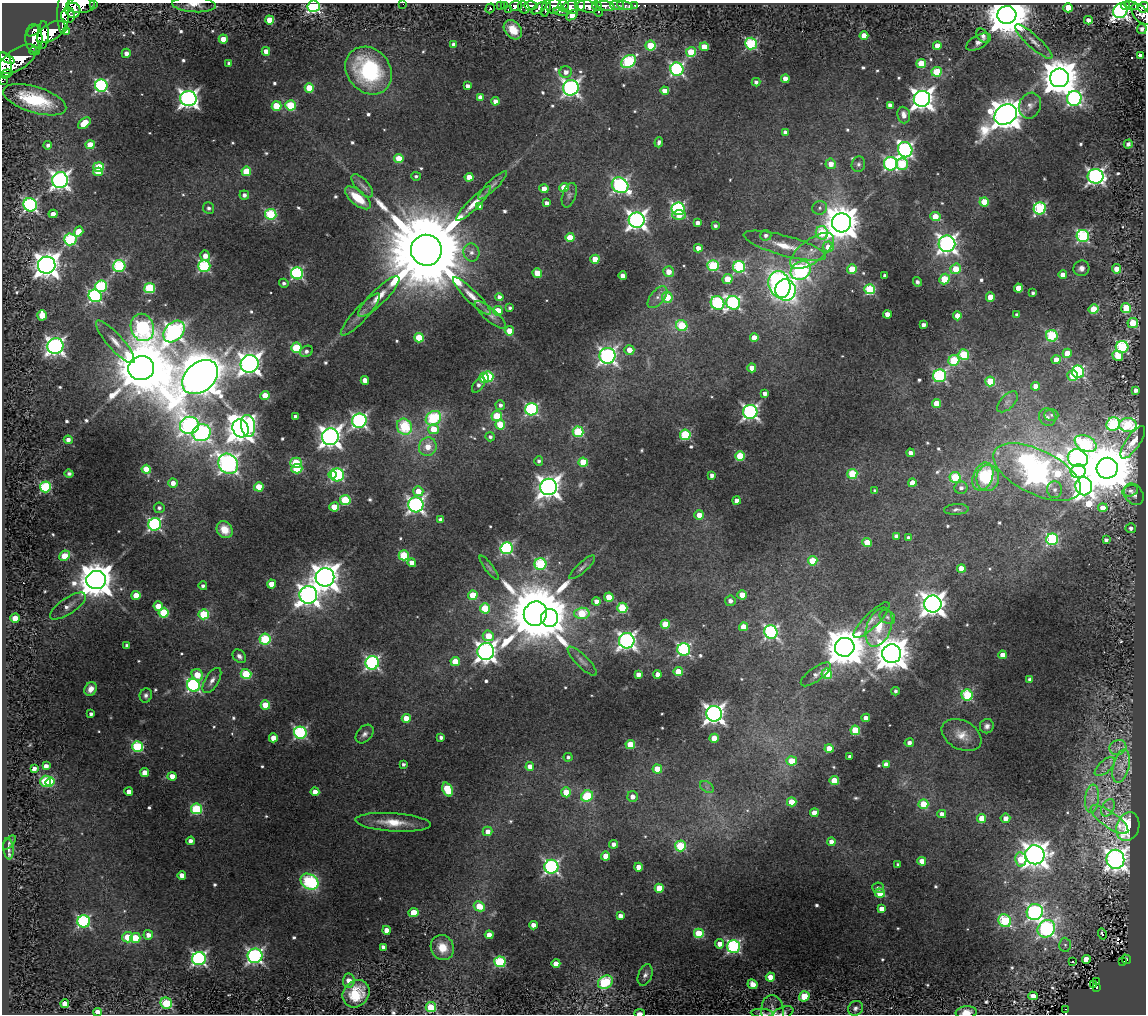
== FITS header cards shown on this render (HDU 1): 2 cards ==
NAXIS1  =                 1144
NAXIS2  =                 1012

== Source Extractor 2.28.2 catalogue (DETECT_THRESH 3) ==
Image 1144 x 1012 px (HDU 1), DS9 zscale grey, 1 PNG px = 1 image px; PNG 1148 x 1016 px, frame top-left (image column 1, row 1012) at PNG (2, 3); each listed source drawn as its Kron ellipse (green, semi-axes under 4 px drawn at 4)
Background 0.868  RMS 0.096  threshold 0.287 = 3 sigma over >= 5 px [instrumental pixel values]
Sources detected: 648; of the 648, the 500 brightest by FLUX_AUTO listed and drawn (148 fainter detections omitted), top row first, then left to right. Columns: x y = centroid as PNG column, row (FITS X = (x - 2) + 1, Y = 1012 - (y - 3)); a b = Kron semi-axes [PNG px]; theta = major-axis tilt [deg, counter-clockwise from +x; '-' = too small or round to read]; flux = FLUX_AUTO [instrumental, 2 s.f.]
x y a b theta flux
94 4 3 2 - 23
403 4 2 2 - 59
80 5 14 8 3 2600
194 5 22 7 -4 64
617 5 7 4 -2 440
635 5 3 3 - 87
1131 5 7 4 -9 280
314 6 6 6 - 1500
501 6 3 2 - 30
505 6 3 3 - 25
516 6 6 5 - 1200
531 6 7 3 -1 690
554 6 8 7 - 850
563 6 6 5 - 320
580 6 5 3 - 810
586 6 11 6 -17 2000
597 6 5 3 - 860
606 6 9 4 -12 1100
625 6 8 3 -11 310
1126 6 4 4 - 240
524 7 6 5 - 170
571 7 7 6 - 1000
1144 7 5 5 - 240
490 8 5 3 - 210
539 8 9 4 35 560
546 8 8 3 75 440
1068 8 5 4 - 160
73 10 7 7 - 2000
508 10 3 2 - 21
1120 11 8 6 47 3600
63 12 20 6 88 2600
561 12 7 3 -9 110
598 12 4 4 - 79
1141 14 12 7 -48 660
68 15 7 7 - 1200
572 15 6 4 36 120
1007 15 9 9 - 37000
269 20 4 4 - 120
1088 20 4 4 - 43
1142 29 5 5 - 22
513 30 11 8 -50 120
34 31 8 3 34 530
67 31 4 4 - 27
51 32 16 8 32 2100
43 35 14 5 87 2100
864 35 4 4 - 84
983 36 7 5 -55 30
34 38 14 8 -86 2900
223 39 4 4 - 76
978 42 13 6 29 35
1034 42 24 6 -42 60
751 44 6 6 - 800
454 45 4 4 - 49
651 45 5 5 - 270
937 46 4 4 - 74
704 47 4 4 - 130
34 51 5 2 - 450
266 51 4 4 - 57
691 52 5 5 - 320
126 53 4 4 - 38
1141 56 4 4 - 60
7 58 8 3 -30 720
18 59 21 10 34 4300
629 62 8 6 34 890
229 63 4 3 - 18
921 63 4 4 - 250
4 64 12 8 -81 2500
677 69 6 6 - 1300
369 71 26 21 -48 850
566 72 6 6 - 42
937 72 5 5 - 340
6 74 6 3 19 330
1059 78 9 9 - 19000
785 79 4 4 - 69
3 81 4 2 - 22
756 82 4 4 - 26
101 86 6 6 - 1200
467 86 4 4 - 34
309 88 4 4 - 200
571 88 8 7 - 2600
665 91 4 4 - 74
480 97 4 4 - 86
188 98 8 7 - 3600
1074 98 7 7 - 1700
922 99 8 8 - 5900
35 100 33 13 -17 440
495 101 4 4 - 49
290 105 5 5 - 380
890 105 4 4 - 38
276 106 5 5 - 280
1030 106 13 10 70 50
904 115 8 6 -83 52
1006 115 12 9 32 14000
84 123 7 4 41 190
785 132 4 4 - 37
659 142 5 3 - 24
1128 144 4 4 - 23
48 145 4 4 - 22
90 145 4 4 - 220
905 150 8 7 - 1900
399 159 4 4 - 160
831 164 5 5 - 71
858 164 8 6 74 23
891 164 7 6 - 1200
902 164 6 5 - 440
99 167 5 5 - 340
246 171 4 4 - 240
98 172 5 4 - 120
416 176 5 4 - 17
1095 176 8 7 - 2500
469 177 4 4 - 120
60 180 8 8 - 3400
492 185 20 5 44 31
620 185 8 7 - 1800
362 186 14 6 -48 37
564 187 4 4 - 200
544 189 4 4 - 85
244 195 5 4 - 31
569 195 13 6 71 26
358 198 16 7 -39 190
984 202 4 4 - 170
547 203 4 4 - 33
474 204 24 5 45 79
30 205 7 6 - 1600
479 207 4 4 - 38
209 208 6 5 - 22
820 208 7 7 - 21
1040 208 6 6 - 770
678 209 6 6 - 1300
53 214 4 4 - 56
271 214 5 5 - 630
679 215 7 4 0 100
935 216 5 4 - 160
637 220 8 7 - 3900
698 223 4 4 - 44
841 223 9 9 - 16000
715 226 4 3 - 20
79 231 5 4 - 110
822 233 7 6 - 340
766 235 5 5 - 24
1083 236 6 6 - 1000
570 237 4 4 - 180
70 239 6 6 - 860
947 244 8 8 - 3400
785 246 42 10 -15 190
828 247 5 5 - 100
698 248 4 4 - 64
426 250 15 15 - 180000
812 251 26 11 36 130
471 252 9 8 - 42
205 256 5 4 - 58
595 259 4 4 - 170
47 265 9 8 - 8100
119 266 6 6 - 850
204 266 6 6 - 930
713 266 5 5 - 620
739 267 6 6 - 900
1081 268 8 7 - 35
852 269 5 4 - 240
955 269 6 5 - 190
1116 269 5 4 - 67
801 271 10 9 - 2000
668 272 5 5 - 76
297 273 6 6 - 1200
537 273 5 4 - 160
1063 275 4 4 - 57
623 276 4 4 - 55
885 276 4 3 - 23
728 279 5 4 - 150
944 279 5 5 - 280
917 282 5 4 - 22
284 283 5 4 - 19
779 284 14 11 -72 1700
101 286 6 6 - 800
150 288 5 5 - 560
1018 288 4 4 - 110
870 289 5 5 - 570
786 290 11 10 - 2100
1033 293 4 3 - 18
95 296 7 6 - 1300
379 296 28 7 45 110
472 296 26 6 -45 79
499 297 4 4 - 32
657 297 13 7 51 40
667 297 5 5 - 210
990 297 4 4 - 110
717 303 7 6 - 1100
733 303 7 6 - 1600
510 308 3 3 - 16
1126 308 5 5 - 270
1094 309 5 4 - 280
498 311 5 4 - 200
360 314 28 7 47 64
887 314 4 4 - 66
42 315 5 4 - 160
490 315 19 6 -41 37
1017 315 4 4 - 25
957 316 4 4 - 83
1133 323 5 5 - 320
923 325 4 4 - 34
682 326 6 5 - 390
142 327 14 11 -71 1400
509 331 4 4 - 95
174 332 12 9 47 3200
1052 336 6 5 - 640
754 337 4 4 - 98
419 338 5 4 - 300
115 342 28 7 -48 93
55 346 8 8 - 3000
1122 347 6 6 - 1100
296 348 5 5 - 380
629 350 5 5 - 80
306 351 7 5 29 28
1067 353 4 4 - 140
964 355 5 5 - 440
607 356 8 8 - 2500
1118 356 5 5 - 190
954 360 6 5 - 470
1056 360 4 4 - 83
250 364 9 8 - 5700
141 368 13 12 - 53000
752 368 4 4 - 83
1078 372 6 6 - 1000
1073 375 5 5 - 160
488 376 5 5 - 320
940 376 6 6 - 1100
200 377 20 14 40 32000
484 378 5 4 - 320
365 380 4 4 - 75
990 381 5 5 - 230
478 385 9 5 53 28
1035 386 4 4 - 52
1136 390 4 4 - 36
765 393 4 4 - 39
265 396 4 4 - 170
1007 402 13 7 46 33
936 403 4 4 - 190
500 405 5 5 - 24
531 409 6 6 - 1100
750 412 7 7 - 2300
1051 415 7 6 - 17
497 416 5 5 - 280
295 417 4 4 - 41
1047 417 9 8 - 33
433 418 8 6 37 510
359 421 7 7 - 2000
500 424 5 5 - 210
1113 424 7 6 - 910
189 425 9 8 - 2500
1128 425 9 7 -5 540
248 426 11 7 -83 1500
404 427 8 7 - 380
241 428 9 8 - 9800
434 429 5 5 - 160
578 432 5 5 - 510
201 433 9 8 - 2300
685 435 5 5 - 620
330 437 8 8 - 5200
490 437 5 4 - 20
68 440 4 4 - 33
1133 442 19 7 55 62
1086 443 11 7 -25 780
428 447 9 8 - 96
910 453 4 4 - 52
740 456 5 5 - 310
1078 458 10 8 -23 3400
539 461 5 4 - 17
583 462 5 4 - 220
296 463 6 5 - 350
228 464 10 9 - 2900
1107 468 10 10 - 53000
146 469 4 4 - 170
297 469 5 4 - 320
1078 471 7 6 - 710
1037 472 48 22 -26 6000
69 474 4 4 - 18
852 474 5 5 - 430
332 475 4 4 - 150
337 475 6 6 - 930
712 475 4 4 - 33
955 477 5 5 - 370
983 477 14 9 67 370
988 478 13 11 81 200
173 483 4 4 - 50
912 483 4 4 - 120
1084 486 9 8 - 3800
45 487 5 5 - 690
259 487 5 4 - 170
549 487 8 8 - 6000
961 488 7 6 - 29
1055 490 8 7 - 31
418 491 5 5 - 110
875 491 4 3 - 19
1130 491 8 5 13 20
1134 494 11 9 -55 36
345 500 5 5 - 440
737 501 4 4 - 56
416 505 7 7 - 2500
334 507 5 4 - 200
159 508 5 5 - 21
1103 508 5 4 - 100
956 509 12 5 4 23
699 515 5 4 - 85
441 520 4 4 - 43
155 524 6 6 - 1300
1131 528 5 5 - 30
225 530 9 7 -56 120
896 536 4 4 - 40
909 538 4 4 - 34
1052 539 6 5 - 900
1106 540 4 4 - 23
867 542 4 4 - 180
507 548 6 6 - 1100
404 555 5 5 - 380
65 556 5 4 - 160
813 561 4 4 - 240
412 563 4 4 - 56
540 564 6 6 - 740
582 567 17 5 42 25
489 568 15 4 -53 18
961 568 4 4 - 110
325 577 9 9 - 10000
96 580 10 9 - 19000
271 584 4 4 - 95
203 586 4 4 - 21
136 595 4 4 - 120
308 595 9 8 - 5100
473 595 4 4 - 230
742 595 4 4 - 150
609 597 4 4 - 170
596 601 4 4 - 52
730 601 5 5 - 38
933 604 8 8 - 7000
68 606 21 8 35 54
158 606 5 4 - 130
485 608 5 5 - 330
622 608 5 5 - 500
164 613 5 5 - 390
582 613 7 5 1 300
204 614 5 5 - 380
535 614 12 11 - 82000
887 617 8 6 -33 20
15 618 4 4 - 130
550 618 9 8 - 6200
872 620 24 7 45 59
665 624 4 4 - 220
743 627 4 4 - 150
879 627 20 12 69 170
771 632 7 6 - 1600
488 636 6 5 - 180
265 639 5 5 - 570
627 641 8 7 - 2800
127 645 4 3 - 23
845 647 10 9 - 25000
684 649 6 6 - 1200
486 652 8 8 - 4200
892 654 9 9 - 15000
1002 655 4 4 - 60
239 656 8 5 -46 28
582 661 19 6 -45 39
455 662 5 4 - 180
372 663 7 6 - 1500
678 672 4 4 - 220
246 674 5 5 - 410
658 674 4 4 - 62
816 674 18 7 36 31
827 674 5 5 - 310
197 675 6 5 - 160
638 675 4 4 - 53
1030 679 4 3 - 24
212 681 14 6 58 43
193 685 7 6 - 1400
91 689 7 6 - 48
895 691 4 4 - 17
146 695 7 6 - 24
967 695 6 5 - 610
265 705 4 4 - 180
91 714 4 4 - 23
714 714 8 8 - 4000
406 718 4 4 - 100
866 718 4 4 - 63
987 726 7 7 - 27
855 730 5 4 - 340
300 733 6 6 - 1100
365 734 11 7 47 31
962 735 21 14 -29 100
441 737 4 4 - 23
273 738 4 4 - 84
714 738 4 4 - 130
909 743 4 4 - 33
630 745 4 4 - 230
138 747 5 5 - 630
829 748 4 4 - 110
1118 748 8 7 - 32
850 756 4 3 - 25
568 757 4 4 - 18
792 761 5 4 - 160
403 764 3 3 - 21
886 765 4 4 - 57
46 766 4 4 - 45
1121 766 17 8 76 71
530 767 4 4 - 68
1105 767 12 6 42 33
34 769 4 4 - 52
657 769 4 4 - 120
145 773 4 4 - 120
172 776 4 4 - 73
46 781 5 5 - 410
834 781 4 4 - 240
50 782 5 4 - 270
707 787 8 5 -35 20
448 790 7 5 -67 340
129 792 4 4 - 61
315 792 4 4 - 58
566 792 5 4 - 170
587 796 6 5 - 420
632 797 5 5 - 55
1092 799 14 7 83 56
792 802 5 4 - 220
923 804 5 5 - 230
1108 808 9 6 60 30
197 809 5 5 - 590
814 813 4 4 - 78
942 814 4 4 - 44
982 818 4 4 - 150
1005 818 5 4 - 54
1109 820 22 8 -35 93
393 822 38 9 -4 170
1128 827 15 11 71 490
488 831 5 4 - 54
190 841 4 4 - 36
831 842 4 4 - 43
9 843 8 4 49 18
613 844 4 4 - 37
680 846 5 5 - 500
8 849 11 5 -84 23
1035 855 9 9 - 7700
606 856 4 4 - 130
1021 859 7 5 -79 260
1115 859 9 9 - 4700
922 861 4 4 - 110
898 865 4 3 - 18
551 867 7 7 - 1700
638 867 4 4 - 66
182 875 4 4 - 62
309 882 10 7 -34 840
659 888 4 4 - 200
878 888 6 5 - 24
880 893 5 4 - 160
479 906 6 5 - 170
881 909 4 4 - 65
1035 912 8 8 - 2100
413 913 5 4 - 160
620 916 4 4 - 58
84 921 6 6 - 1100
1005 921 7 6 - 710
533 925 4 4 - 61
1046 929 9 8 - 1900
387 930 4 4 - 81
699 933 5 5 - 360
1102 934 5 3 - 110
148 935 5 5 - 53
489 935 4 4 - 70
128 937 5 5 - 210
135 938 5 5 - 250
720 944 4 4 - 64
1065 945 7 6 - 21
734 946 6 6 - 1300
383 947 4 4 - 37
442 948 13 11 -62 140
255 956 7 7 - 2100
199 959 7 6 - 1900
1086 959 4 4 - 140
1126 959 5 2 - 29
1123 961 2 2 - 31
500 962 6 5 - 650
1073 962 3 3 - 24
556 963 4 4 - 77
645 975 11 7 68 33
770 977 4 4 - 72
349 981 7 6 - 67
605 982 8 6 35 690
1097 982 3 2 - 20
753 984 5 4 - 63
1093 985 3 3 - 22
1097 988 3 2 - 28
356 994 15 12 49 210
804 996 5 5 - 300
1033 996 4 4 - 64
166 1003 6 5 - 460
65 1004 4 4 - 85
431 1007 5 5 - 370
856 1008 8 7 - 26
1066 1009 3 2 - 21
773 1011 16 11 -84 56
98 1012 4 4 - 150
639 1013 5 3 - 38
762 1013 11 4 -4 19
783 1013 11 5 22 24
966 1013 10 6 6 87
At the frame edge (FLAGS 8, measured only in part): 14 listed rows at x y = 94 4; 403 4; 80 5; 194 5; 314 6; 1144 7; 4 64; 3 81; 773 1011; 98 1012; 639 1013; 762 1013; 783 1013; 966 1013
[148 fainter detections neither listed nor drawn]